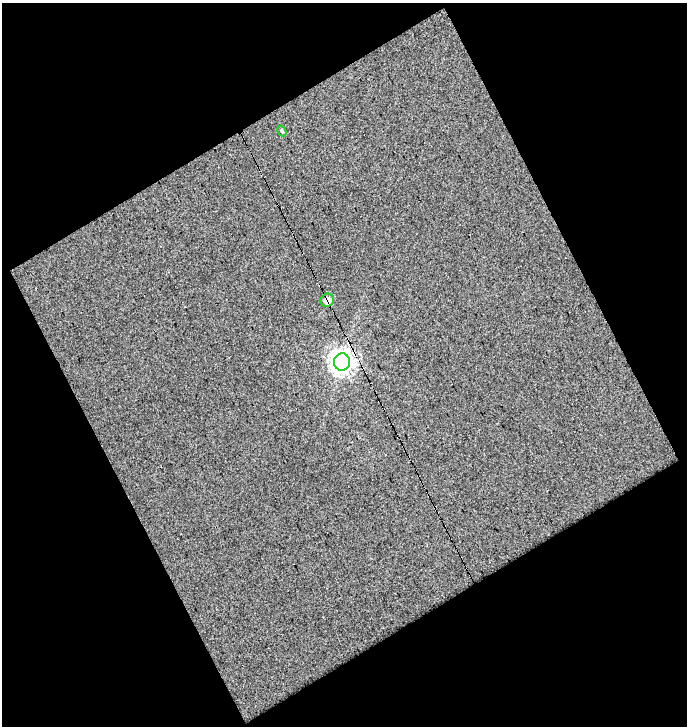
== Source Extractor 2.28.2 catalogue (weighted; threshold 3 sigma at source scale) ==
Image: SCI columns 14-698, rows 1-724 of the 712 x 724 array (HDU 1 of 3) = the unmasked area's bounding box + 8 px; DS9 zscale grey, full resolution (1 PNG px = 1 image px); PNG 689 x 728 px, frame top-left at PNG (2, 3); each listed source drawn as its Kron ellipse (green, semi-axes under 4 px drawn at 4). Shown black and unused: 48% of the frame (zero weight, under 5 of 9 exposures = <1% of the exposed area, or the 3 px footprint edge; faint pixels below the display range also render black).
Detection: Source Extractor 2.28.2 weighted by HDU 2 'WHT'. Background 0.00505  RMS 0.058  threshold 0.236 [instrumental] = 3 sigma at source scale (4.09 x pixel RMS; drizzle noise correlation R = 1.36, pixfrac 0.8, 0.0396/0.0396 arcsec/px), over >= 5 px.
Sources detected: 3; all 3 listed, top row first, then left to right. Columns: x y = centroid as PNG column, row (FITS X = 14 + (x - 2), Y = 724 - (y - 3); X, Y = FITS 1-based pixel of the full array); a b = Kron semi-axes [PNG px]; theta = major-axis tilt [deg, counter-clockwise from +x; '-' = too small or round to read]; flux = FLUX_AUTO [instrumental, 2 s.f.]
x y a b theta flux
282 131 6 4 -60 7
327 300 7 6 - 54
342 362 8 8 - 4000
Overlapping masked pixels (flux is a lower limit): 2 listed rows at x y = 327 300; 342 362